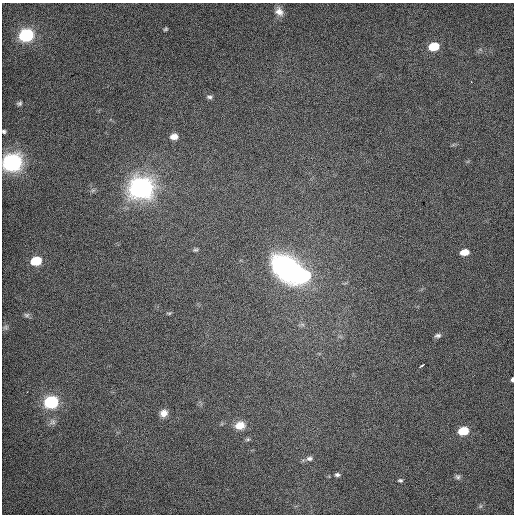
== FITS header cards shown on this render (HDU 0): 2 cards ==
NAXIS1  =                  512 / Axis length
NAXIS2  =                  512 / Axis length

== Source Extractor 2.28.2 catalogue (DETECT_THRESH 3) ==
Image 512 x 512 px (HDU 0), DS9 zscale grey, 1 PNG px = 1 image px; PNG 516 x 516 px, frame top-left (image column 1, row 512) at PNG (2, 3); no overlay
Background 500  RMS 2.8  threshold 8.32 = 3 sigma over >= 5 px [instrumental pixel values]
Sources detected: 34; all 34 listed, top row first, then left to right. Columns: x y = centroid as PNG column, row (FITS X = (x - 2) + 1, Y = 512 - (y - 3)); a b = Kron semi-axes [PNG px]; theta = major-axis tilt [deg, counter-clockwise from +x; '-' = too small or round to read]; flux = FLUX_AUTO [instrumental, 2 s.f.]
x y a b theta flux
279 12 11 8 -53 1200
165 29 4 3 - 220
26 35 8 6 14 56000
434 47 8 5 12 8900
209 97 8 5 -8 430
19 103 6 5 - 400
4 131 4 3 - 300
174 136 9 7 9 1200
453 145 7 4 19 330
12 163 8 7 - 150000
141 188 9 8 - 250000
93 190 7 4 18 330
195 250 6 4 1 290
464 252 8 5 8 3000
36 261 7 6 - 13000
286 268 31 23 -42 31000
304 276 9 7 21 30000
169 313 6 4 7 250
27 315 8 6 -1 440
5 327 6 5 - 350
438 335 7 5 7 440
422 365 5 2 - 300
512 379 5 3 - 470
51 402 8 6 11 50000
164 413 10 8 44 1400
52 422 10 9 - 810
240 425 12 9 10 2600
463 431 7 5 10 9300
248 439 7 5 1 340
309 458 8 6 4 600
337 475 5 4 - 380
458 477 8 7 - 500
400 480 6 5 - 350
480 506 6 4 89 260
At the frame edge (FLAGS 8, measured only in part): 3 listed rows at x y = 4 131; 12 163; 512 379